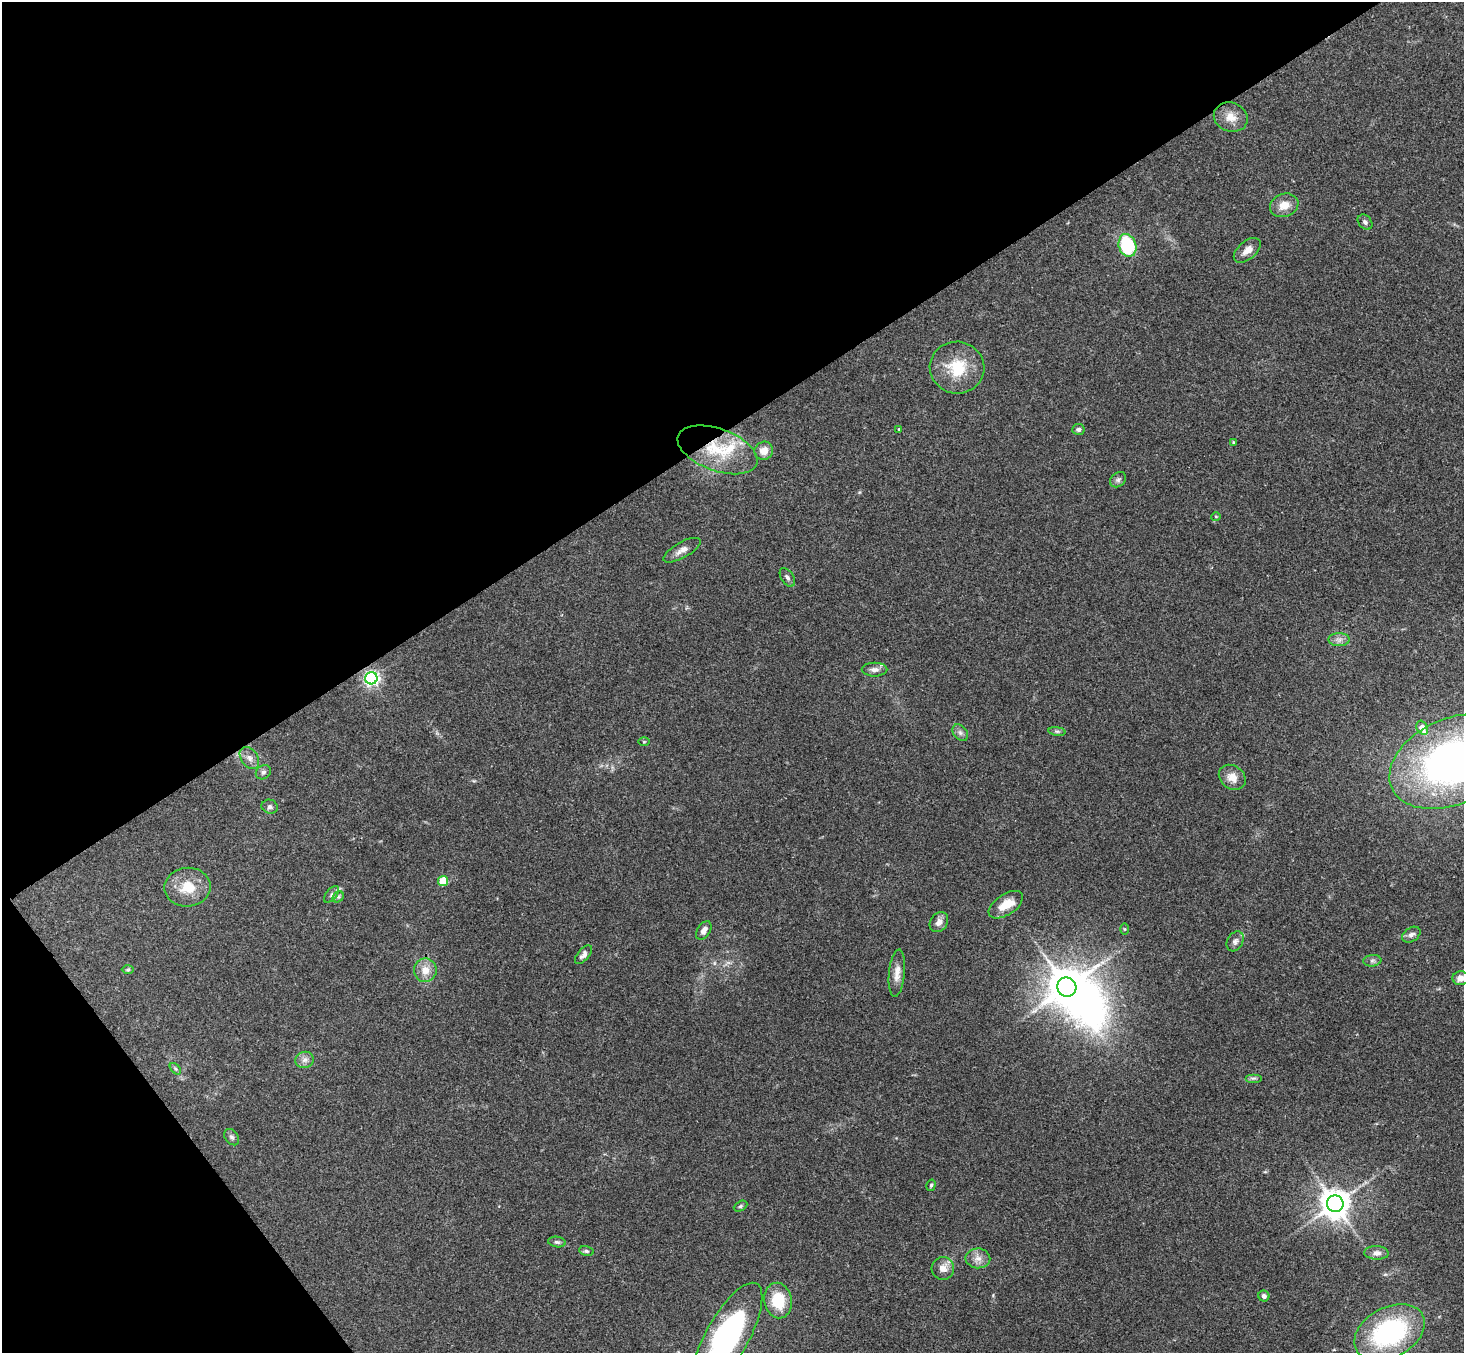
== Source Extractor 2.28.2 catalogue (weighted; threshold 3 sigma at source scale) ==
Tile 5 of 4 x 4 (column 1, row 2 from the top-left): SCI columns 54-1515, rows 3034-4384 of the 5950 x 5930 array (HDU 1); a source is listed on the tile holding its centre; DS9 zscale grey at full resolution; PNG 1466 x 1355 px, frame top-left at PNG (2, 2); each listed source drawn as its Kron ellipse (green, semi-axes under 4 px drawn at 4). Shown black and unused: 36% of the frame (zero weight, under 3 of 4 exposures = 6% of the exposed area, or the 3 px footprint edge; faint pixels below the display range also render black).
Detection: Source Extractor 2.28.2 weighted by HDU 2 'WHT'; one run over the whole footprint, this tile lists its part. Background 0.153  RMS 0.0072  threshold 0.0324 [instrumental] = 3 sigma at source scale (4.5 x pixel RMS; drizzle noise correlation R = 1.50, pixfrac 1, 0.05/0.05 arcsec/px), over >= 5 px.
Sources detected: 63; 1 inside a brighter object's white glare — neither listed nor drawn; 2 inside a brighter listed object's ellipse — not listed separately; the other 60 listed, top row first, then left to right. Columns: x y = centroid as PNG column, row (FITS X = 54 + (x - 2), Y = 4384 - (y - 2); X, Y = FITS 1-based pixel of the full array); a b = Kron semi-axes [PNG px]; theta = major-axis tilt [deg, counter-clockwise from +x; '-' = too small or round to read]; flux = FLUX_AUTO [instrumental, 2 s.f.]
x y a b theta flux
1231 117 17 14 -21 9.1
1284 205 14 11 20 8.7
1365 222 8 6 -46 2.1
1127 245 11 8 -74 50
1247 250 16 9 40 5.9
957 368 27 26 - 28
899 429 4 3 - 0.63
1078 429 6 5 - 2.1
1234 442 4 3 - 0.91
717 450 42 21 -20 37
764 451 9 9 - 7.1
1118 480 9 7 38 2.1
1216 516 5 3 - 0.67
682 550 21 8 29 5.1
787 577 10 6 -56 2.2
1339 640 10 6 0 3.1
875 670 13 7 0 3.6
371 678 6 6 - 220
1422 728 7 5 -62 10
1057 731 8 4 -8 1.5
960 733 9 6 -49 2.5
644 742 5 3 - 0.67
249 758 12 8 -54 4.2
1453 761 66 43 24 320
263 772 8 6 34 1.9
1232 777 14 11 -36 7.6
270 807 8 7 - 2.4
443 881 5 5 - 29
188 887 23 19 4 18
332 894 10 5 49 2.2
338 897 6 5 - 1.2
1006 905 19 10 34 12
939 922 11 8 52 4.2
1125 929 6 4 -89 0.8
704 930 10 6 57 3.5
1411 935 10 7 32 2.9
1235 941 10 7 60 3
583 955 11 5 49 3
1372 961 9 5 6 2
128 970 6 4 1 0.92
425 970 12 11 - 8.3
897 973 24 8 84 6.8
1461 978 8 7 - 5.9
1067 987 10 9 - 2000
305 1060 9 8 - 3.3
175 1069 7 4 -45 1.3
1253 1078 8 4 0 1.5
232 1137 9 6 -52 2
931 1185 6 4 73 1.1
1335 1204 8 8 - 1200
740 1206 7 5 28 1.3
557 1242 9 5 -8 1.6
586 1251 7 5 -10 1.5
1376 1253 12 6 -2 3.5
978 1258 12 10 -2 5.4
943 1268 11 11 - 5.8
1264 1296 5 5 - 2.6
778 1300 18 13 -80 25
1389 1332 37 25 28 110
727 1337 61 21 61 190
Overlapping masked pixels (flux is a lower limit): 1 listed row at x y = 717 450
Isophote crosses this tile's border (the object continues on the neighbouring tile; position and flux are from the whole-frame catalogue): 3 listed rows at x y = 1453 761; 1461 978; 727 1337